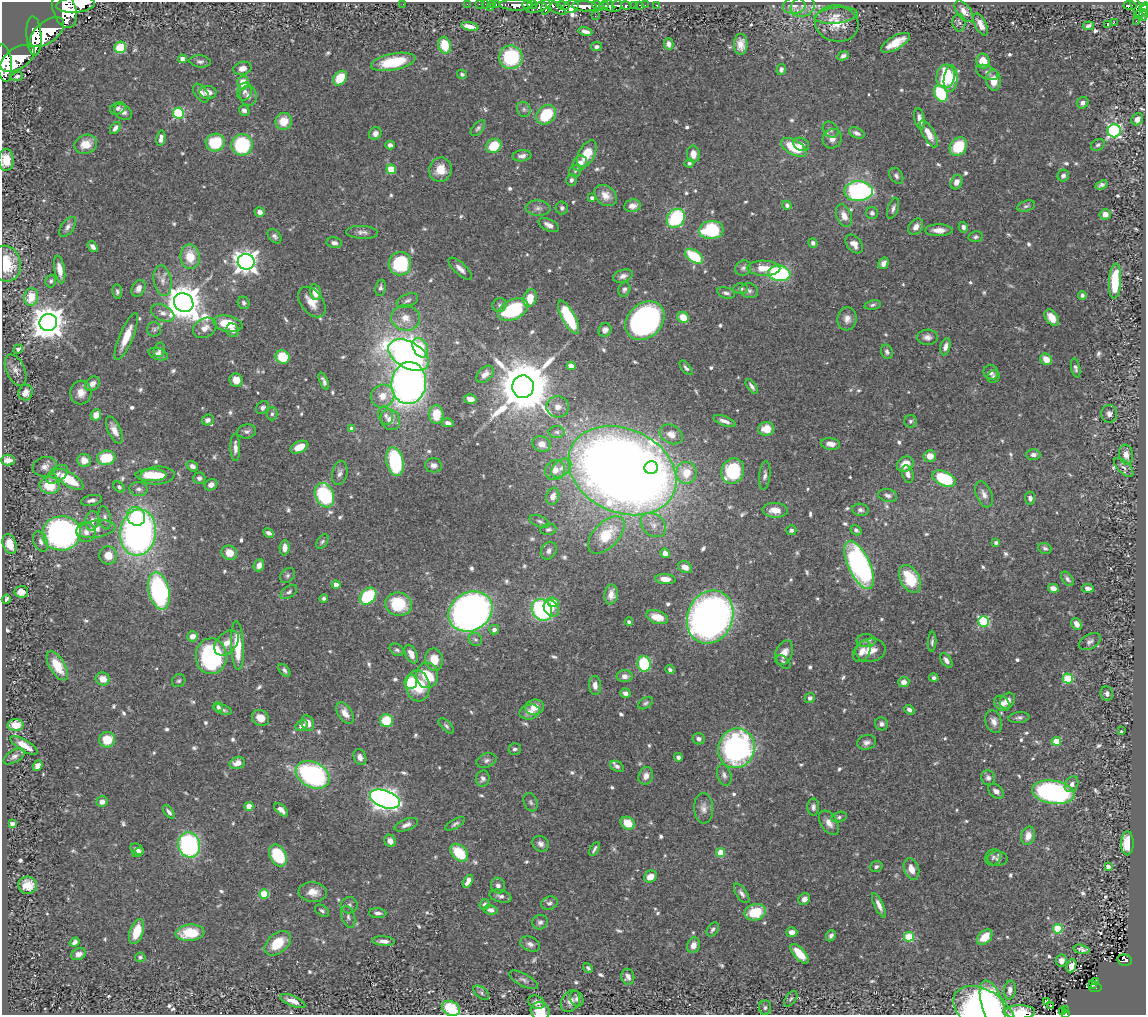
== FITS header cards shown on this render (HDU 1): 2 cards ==
NAXIS1  =                 1144
NAXIS2  =                 1013

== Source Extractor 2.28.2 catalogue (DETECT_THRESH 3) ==
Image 1144 x 1013 px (HDU 1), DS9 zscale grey, 1 PNG px = 1 image px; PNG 1148 x 1017 px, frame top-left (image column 1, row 1013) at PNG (2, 2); each listed source drawn as its Kron ellipse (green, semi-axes under 4 px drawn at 4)
Background 0.925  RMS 0.026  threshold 0.0786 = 3 sigma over >= 5 px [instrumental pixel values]
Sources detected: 760; of the 760, the 500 brightest by FLUX_AUTO listed and drawn (260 fainter detections omitted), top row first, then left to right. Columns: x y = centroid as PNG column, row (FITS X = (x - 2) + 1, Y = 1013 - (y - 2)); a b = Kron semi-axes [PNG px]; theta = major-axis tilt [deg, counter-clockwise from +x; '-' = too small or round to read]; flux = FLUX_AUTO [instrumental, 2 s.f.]
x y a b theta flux
76 4 19 8 5 8300
403 4 2 2 - 53
467 4 2 2 - 12
479 4 2 2 - 13
492 4 3 2 - 16
496 4 3 2 - 36
486 5 4 3 - 60
516 5 16 5 -2 2200
527 5 5 3 - 1000
532 5 5 3 - 670
563 5 6 4 -12 520
609 5 7 4 -51 840
634 5 3 2 - 36
640 5 3 3 - 20
645 5 2 2 - 10
657 5 3 3 - 20
1130 5 6 4 -3 200
554 6 14 4 -34 820
584 6 12 5 -3 3300
598 6 6 4 -37 790
604 6 4 4 - 870
617 6 6 4 68 270
626 6 5 3 - 280
794 6 11 8 6 10
540 7 14 4 22 810
546 7 8 4 78 630
571 7 8 6 26 910
803 7 12 10 19 15
1136 7 13 4 -65 470
1144 7 5 3 - 360
490 8 3 2 - 84
65 10 18 11 -71 7500
964 11 13 6 -52 14
1141 12 8 3 45 360
836 15 22 8 6 15
1143 15 6 3 77 170
595 16 2 2 - 5.1
1136 21 2 2 - 9.2
1114 22 2 2 - 1500
837 23 22 18 -12 38
959 23 9 6 -85 4.5
1108 24 3 3 - 55
981 25 12 5 -63 16
470 26 9 4 -13 17
1088 26 6 4 7 5.6
585 31 7 3 -12 7.7
47 32 20 10 39 7000
34 36 19 7 -86 5900
895 43 16 6 30 36
668 44 6 5 - 7.7
741 44 10 7 89 16
445 45 8 6 -75 51
120 47 6 5 - 75
597 47 5 4 - 4.3
843 56 6 4 24 5.3
511 57 12 11 - 140
17 58 19 10 31 6000
182 59 4 4 - 13
200 61 10 6 -7 6.4
983 61 7 6 - 34
393 62 22 8 11 79
4 63 19 7 -84 5100
242 68 9 6 15 13
781 69 5 4 - 5.2
987 72 12 6 -24 7.5
462 74 5 4 - 4.5
17 76 6 4 19 4.5
945 76 12 9 82 110
340 78 8 6 52 43
951 79 13 7 84 24
993 80 10 7 -86 27
243 83 7 6 - 33
208 92 8 6 -9 17
244 92 9 7 72 7.7
201 93 10 6 -55 11
941 94 9 6 -60 130
248 96 10 8 -77 10
1083 103 6 5 - 8.6
118 108 8 6 25 4.9
524 109 7 6 - 5.8
244 110 5 5 - 6.3
123 112 9 7 -35 8.9
178 113 5 5 - 160
546 115 11 8 44 81
920 119 11 5 -79 11
1137 119 6 5 - 9.7
284 121 8 8 - 34
115 128 7 4 55 8
478 128 9 5 48 4.6
831 130 9 7 -47 6.4
1114 131 7 6 - 330
375 133 6 6 - 9.5
857 133 8 5 -22 7.1
929 134 15 6 -61 25
161 138 8 4 81 9.3
832 139 10 9 - 14
215 142 9 9 - 75
86 144 11 9 18 28
801 144 8 6 -23 11
242 145 10 10 - 130
390 145 5 4 - 7.4
1098 145 7 5 28 4.1
494 146 8 6 38 55
794 147 14 7 -29 63
958 147 10 8 52 74
587 154 14 8 63 48
693 154 8 6 -84 17
522 156 9 5 7 7.8
6 160 11 7 -89 41
580 163 8 6 50 15
689 163 4 4 - 4.8
391 169 5 4 - 70
440 170 12 11 - 30
575 171 6 6 - 4.1
896 176 9 6 -55 5.7
1063 176 6 5 - 6.5
571 180 6 5 - 5.4
956 182 7 5 67 12
1101 185 6 4 20 6.1
858 191 14 10 0 270
606 196 12 9 -40 18
592 198 4 4 - 5.5
787 205 5 4 - 4.8
632 206 8 6 8 15
1026 206 9 5 15 4.6
538 208 12 7 -2 8.9
562 208 6 6 - 4.7
893 208 11 5 71 6.2
260 212 5 5 - 8.6
872 213 6 6 - 5
1105 214 5 5 - 12
844 216 12 7 -67 17
676 218 10 8 51 140
549 225 11 5 -27 11
68 227 11 6 53 8.5
916 227 9 6 55 9.9
963 227 5 4 - 6.4
711 230 12 9 6 120
939 230 14 6 -1 15
362 232 16 6 -2 8.7
274 236 8 5 -48 5.5
976 237 7 5 7 4.1
334 243 7 5 -10 6.5
813 243 5 4 - 6.7
854 244 11 7 -50 14
93 247 6 4 -52 6.5
694 256 10 6 -35 83
190 257 12 9 -81 44
246 262 8 8 - 1400
884 263 6 5 - 9.8
6 264 18 14 -77 65
400 264 12 11 - 150
743 268 8 7 - 5.7
764 268 16 7 -1 28
60 269 14 5 -80 17
460 269 15 6 -43 11
779 273 11 8 -8 200
623 276 10 6 19 8.9
51 281 6 5 - 4.2
163 281 15 9 -81 15
1115 281 18 6 87 73
138 288 9 6 61 13
380 288 8 5 82 5.3
624 289 7 6 - 5.3
740 289 7 5 0 5.2
749 291 9 7 -18 6.2
117 292 7 5 -82 4.6
315 292 8 5 -77 21
726 293 9 5 -15 6.1
1082 295 4 4 - 5.3
31 297 9 7 78 38
530 298 9 6 71 32
407 300 11 6 23 6.9
184 302 10 9 - 4900
312 302 17 11 -52 24
244 303 6 5 - 4.8
499 305 7 7 - 4.7
873 305 8 4 11 4.1
513 310 16 10 25 130
163 313 12 7 -26 12
569 317 19 6 -62 100
683 317 6 5 - 30
405 318 14 12 -14 24
1052 318 9 6 -55 26
847 319 11 9 84 14
645 321 22 17 44 700
48 322 9 8 - 3600
228 324 15 8 -11 56
205 328 12 9 33 16
154 329 7 7 - 4.9
233 330 7 6 - 7.3
605 330 7 6 - 9.3
126 336 25 6 67 35
927 337 10 7 2 10
945 347 9 5 76 9.2
420 348 10 7 -64 47
18 349 5 4 - 9.3
159 350 7 5 76 5.2
887 352 7 5 -70 4.8
158 354 10 5 -19 9.3
409 355 22 13 -29 1000
283 357 7 6 - 63
1046 359 6 5 - 21
571 366 4 4 - 24
686 368 9 4 -51 4.3
1076 368 9 4 -78 4.7
16 370 17 9 -65 13
991 372 7 7 - 8.4
485 374 10 6 44 12
994 377 6 6 - 4.5
236 380 7 6 - 18
324 381 9 3 -67 6.1
409 383 21 17 84 1100
92 384 8 6 42 11
752 386 9 4 -55 5.5
523 387 11 11 - 15000
26 393 8 7 - 14
81 393 12 10 85 17
383 396 12 11 - 22
470 399 6 4 -13 11
558 407 11 10 - 14
263 408 7 6 - 5.5
272 414 7 5 87 4.5
1109 414 9 8 - 8.9
96 415 6 5 - 16
386 415 9 7 -67 8.1
436 415 9 7 89 39
208 420 6 5 - 6.2
390 420 11 9 -62 17
725 421 12 4 -20 10
910 421 6 6 - 4.1
448 423 6 4 -12 7.2
352 429 4 4 - 19
766 429 8 7 - 22
114 430 14 6 -65 15
247 431 9 7 10 6.4
557 432 8 6 -2 4.9
671 434 12 9 -30 15
542 444 9 7 -23 16
831 444 9 6 -8 13
235 447 13 5 -89 11
299 447 9 5 25 26
1033 455 7 5 1 7.6
1126 455 10 7 -81 14
930 456 6 6 - 16
106 458 9 7 9 65
8 460 7 5 0 16
84 460 7 6 - 19
395 461 14 8 -78 140
905 464 9 7 34 22
433 465 8 7 - 8.5
192 466 6 4 -34 7.9
45 467 12 9 17 11
1124 467 12 6 -44 7.2
561 468 11 7 40 12
651 468 7 6 - 140
555 470 10 9 - 15
622 471 56 41 -24 3800
733 471 13 11 65 120
340 473 12 7 78 8.3
686 473 11 10 - 38
57 474 12 7 36 11
908 474 9 5 -75 7.4
151 475 15 6 0 39
157 475 17 9 5 42
765 475 14 5 83 7.1
199 478 6 5 - 5.4
69 479 16 6 -31 69
944 479 12 7 -24 120
50 485 10 8 -9 54
211 485 6 5 - 9.8
119 487 6 4 -45 4.2
139 489 9 7 -1 6.5
984 494 13 7 -68 11
324 495 13 9 -66 160
888 495 9 6 -14 7.2
553 496 9 6 71 13
1030 498 6 5 - 6
91 500 11 5 12 6.8
775 510 12 7 -3 21
860 510 8 6 -9 5.7
136 516 9 8 - 69
105 518 11 6 -79 6.7
92 521 9 7 82 10
540 521 10 5 -21 5.3
653 525 14 10 -41 17
96 529 20 8 8 20
548 529 8 5 8 4.8
791 530 5 5 - 4.3
856 530 6 4 -35 4.9
86 532 10 9 - 12
138 532 23 18 82 760
61 533 19 17 6 710
269 533 6 3 -28 5.3
606 535 23 12 46 60
41 542 11 7 -68 8.1
322 542 8 5 55 4.2
996 543 4 4 - 4.3
10 544 10 6 -69 25
285 548 8 5 87 11
1045 548 7 5 -17 4.8
549 551 9 7 57 8
229 553 8 7 - 23
665 553 5 4 - 11
108 555 9 8 - 20
259 565 6 5 - 13
859 565 26 11 -65 450
685 567 7 5 -27 15
287 576 8 6 46 5.3
665 579 10 5 -4 17
910 579 15 9 -62 80
1067 579 8 5 -54 5.7
336 585 4 4 - 21
1053 588 5 4 - 13
1088 588 6 4 -7 7.2
159 591 19 10 -76 330
21 592 7 5 -7 20
289 592 9 5 34 6.1
611 594 10 6 82 12
368 596 9 7 47 110
324 598 4 4 - 4.6
6 599 5 3 - 5.4
553 602 6 4 -22 41
398 604 13 11 -7 100
551 608 9 7 -52 14
542 610 11 9 -58 210
470 611 23 19 30 1100
657 617 11 6 -18 30
710 617 27 22 67 1200
983 621 5 5 - 180
629 622 4 3 - 4.4
1077 624 6 5 - 15
494 630 5 4 - 8.7
193 636 5 5 - 15
475 639 7 6 - 4.8
866 641 9 6 -2 6
932 642 10 3 86 4.4
1090 642 12 7 29 7.5
227 643 14 10 46 19
237 646 24 6 -87 64
397 650 7 5 -34 4.7
870 650 15 11 11 26
862 651 11 7 60 14
784 653 13 8 66 18
411 654 10 5 -66 16
211 656 18 15 88 290
434 660 11 9 -81 31
946 661 8 5 -55 8.9
783 662 8 5 -40 4.4
644 664 8 6 -76 110
57 666 16 7 -58 39
284 670 7 4 -50 5.2
670 670 4 3 - 5
427 675 13 11 87 86
625 676 8 6 -2 10
934 678 5 4 - 5.4
103 679 7 6 - 17
1068 679 5 5 - 120
179 681 7 6 - 4.1
411 682 7 6 - 81
904 682 5 5 - 12
595 685 9 6 -86 12
418 686 15 11 -82 48
625 693 5 4 - 9.1
1107 694 7 6 - 5.2
810 698 5 5 - 6.1
1007 701 9 7 51 13
645 703 8 5 32 4.4
1002 703 9 6 -43 11
218 707 5 4 - 4.8
534 707 9 7 15 22
223 710 10 4 -18 5.1
909 710 5 4 - 6
530 712 10 7 12 14
345 713 12 7 -57 16
260 718 9 7 -31 21
1019 718 10 5 7 5.9
386 721 6 6 - 56
994 721 12 8 -73 12
308 723 8 6 -68 19
882 724 6 6 - 6
16 725 8 6 2 28
302 726 6 5 - 8.2
446 726 10 4 -45 4.3
1121 730 3 3 - 6.8
698 739 6 5 - 5.8
107 740 8 8 - 41
1056 741 4 4 - 53
867 742 9 7 16 8.1
24 745 15 5 -31 19
736 748 20 18 72 460
515 749 6 5 - 5.1
14 756 12 6 31 6.9
360 757 8 6 -68 8.9
678 757 4 4 - 4.6
486 760 10 7 19 6.5
237 763 8 6 21 16
38 766 5 4 - 12
617 766 7 5 -29 5.4
313 775 18 12 -27 300
724 775 11 7 -73 6.8
646 776 9 7 73 12
988 778 7 7 - 6.5
483 779 8 7 - 6.2
1072 784 8 6 60 8
996 791 9 6 -38 9.5
1053 792 21 11 -9 440
385 799 15 8 -19 1200
102 802 5 5 - 10
531 802 9 6 -68 4.9
249 806 4 4 - 30
813 807 8 6 -90 6.6
704 808 15 9 -87 13
281 810 8 4 -44 9.6
169 812 8 4 -52 5.3
839 817 8 5 16 4.5
628 823 7 6 - 32
829 823 13 8 -58 14
12 824 4 4 - 14
455 824 11 4 30 4.9
406 825 12 6 21 8.9
1028 836 9 6 75 19
390 841 6 5 - 11
1127 843 12 6 89 45
541 844 8 7 - 8.7
189 845 13 11 -75 280
137 849 7 5 -33 8.4
594 849 8 3 59 4.3
138 852 6 4 30 5.1
459 853 10 7 -44 70
720 853 4 4 - 57
278 855 12 8 -61 98
993 857 9 7 49 5.8
997 859 10 7 -1 6.5
1108 866 4 3 - 8.7
876 867 6 5 - 4.9
911 869 11 7 -69 18
650 877 7 5 38 20
468 881 7 4 59 11
28 885 9 8 - 26
498 886 8 7 - 8.2
313 892 14 10 -6 19
742 893 11 5 -56 7.4
264 894 5 4 - 97
501 896 11 6 -15 8.7
804 899 6 5 - 11
549 903 8 6 19 5.5
485 904 5 5 - 5.4
349 905 8 8 - 6.6
879 905 13 4 -65 12
491 910 7 4 -10 9.2
322 911 8 5 -33 4.5
755 912 11 8 13 61
378 913 8 5 -3 6.5
348 917 11 6 -73 6.6
540 922 8 7 - 7.1
713 929 8 5 53 5.3
1058 929 5 4 - 110
137 932 13 6 72 42
792 932 5 5 - 9.9
190 933 14 8 6 57
831 936 6 4 60 5.7
909 937 5 5 - 98
985 937 9 6 44 32
384 941 11 5 -4 9.7
75 942 5 3 - 6.6
278 943 15 9 40 52
530 944 10 7 -23 8.1
693 945 8 6 73 15
1082 949 8 4 -13 6.3
79 954 7 6 - 11
799 954 12 5 -47 33
140 957 5 4 - 4.5
1125 960 7 5 -13 140
1061 961 6 5 - 8.6
1071 966 7 4 68 17
588 968 5 4 - 4.3
628 977 8 6 -75 11
524 980 16 6 -28 7.8
1096 982 3 3 - 10
1093 985 4 3 - 12
1095 988 6 3 8 95
1010 990 9 6 84 10
481 993 9 5 -38 4.3
577 999 8 6 -65 7
791 999 9 5 53 4.2
293 1001 13 5 -22 16
571 1001 12 8 56 13
1046 1001 4 3 - 5.1
536 1002 8 6 -25 9.2
993 1005 26 11 -71 160
1051 1006 3 3 - 8.7
765 1007 7 6 - 4.9
451 1008 9 7 -27 70
1066 1009 3 3 - 5.2
540 1011 9 8 - 32
985 1012 34 21 -34 410
1020 1012 15 7 0 30
1063 1012 3 2 - 8.4
1065 1013 3 3 - 16
At the frame edge (FLAGS 8, measured only in part): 11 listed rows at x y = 76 4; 1144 7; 65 10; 4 63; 6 160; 6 264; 451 1008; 540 1011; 985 1012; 1020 1012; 1065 1013
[260 fainter detections neither listed nor drawn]